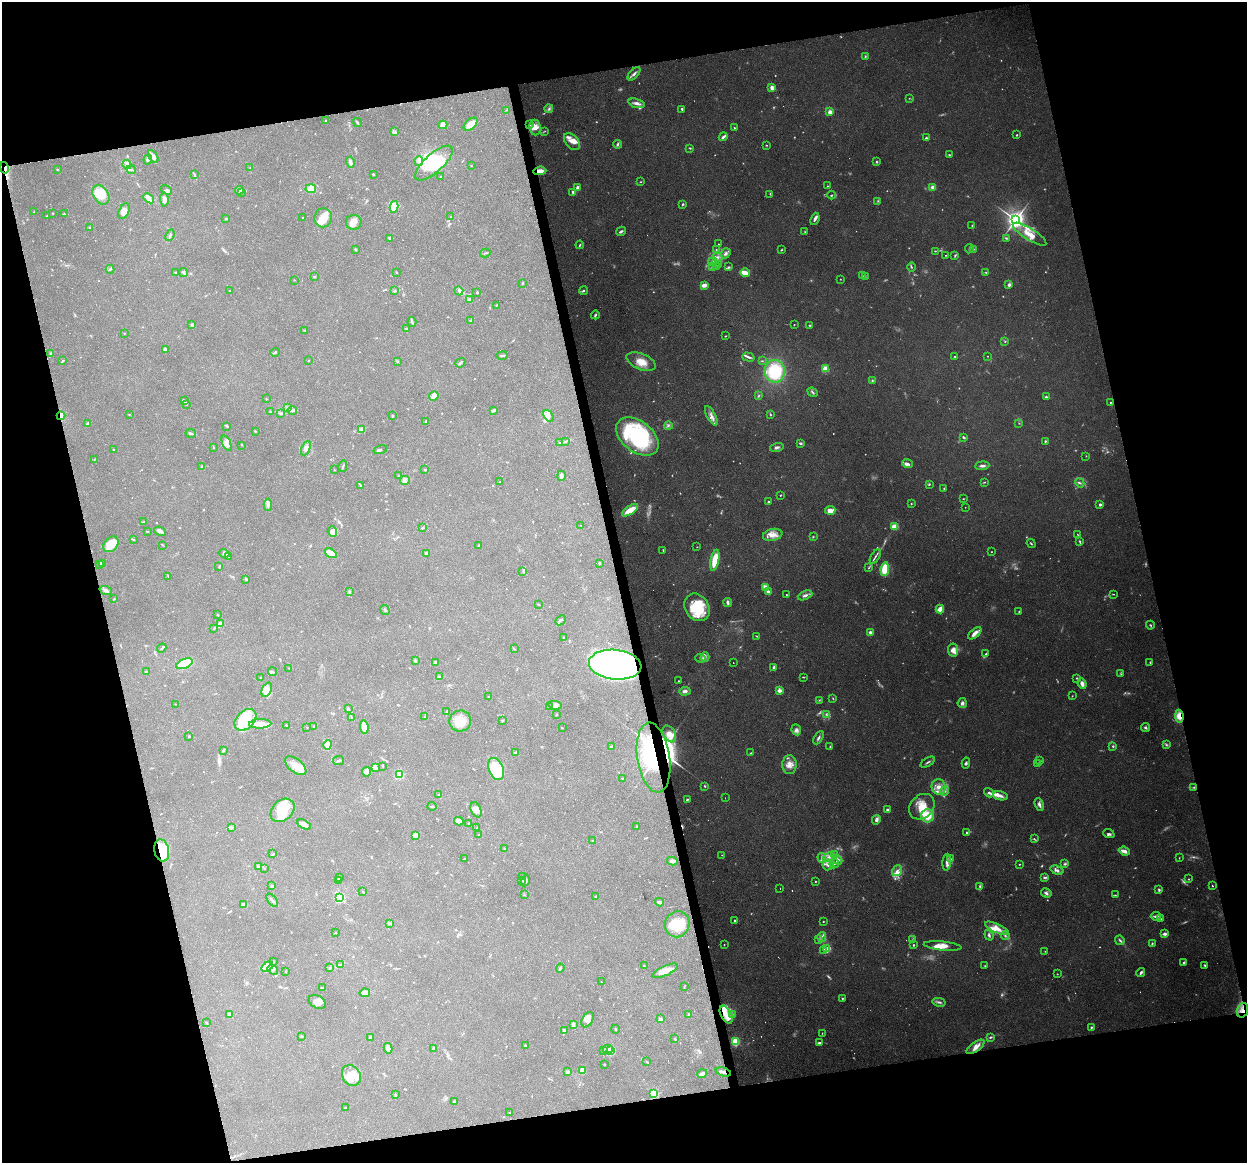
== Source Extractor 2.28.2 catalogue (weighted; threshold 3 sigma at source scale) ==
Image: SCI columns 1-4977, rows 85-4727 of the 4977 x 4761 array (HDU 1 of 3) = the unmasked area's bounding box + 8 px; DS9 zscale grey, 4 x 4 block average (1 PNG px = mean of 4 x 4 image px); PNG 1249 x 1165 px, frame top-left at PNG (2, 2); each listed source drawn as its Kron ellipse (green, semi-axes under 4 px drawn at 4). Shown black and unused: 28% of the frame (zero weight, under 2 of 3 exposures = <1% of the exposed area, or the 3 px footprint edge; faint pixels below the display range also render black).
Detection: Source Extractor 2.28.2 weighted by HDU 2 'WHT'. Background 0.148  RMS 0.0061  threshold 0.0276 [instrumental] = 3 sigma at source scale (4.5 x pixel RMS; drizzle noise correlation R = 1.50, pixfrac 1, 0.0396/0.0396 arcsec/px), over >= 5 px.
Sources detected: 946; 86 too faint to see at this stretch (4 x 4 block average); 20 inside a brighter object's white glare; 7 cosmic-ray / hot-pixel residue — neither listed nor drawn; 28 coinciding with a brighter row at this scale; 117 inside a brighter listed object's ellipse — not listed separately; of the other 688, all 500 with FLUX_AUTO >= 1.68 (the completeness limit of this list) listed and drawn (188 fainter detections not listed), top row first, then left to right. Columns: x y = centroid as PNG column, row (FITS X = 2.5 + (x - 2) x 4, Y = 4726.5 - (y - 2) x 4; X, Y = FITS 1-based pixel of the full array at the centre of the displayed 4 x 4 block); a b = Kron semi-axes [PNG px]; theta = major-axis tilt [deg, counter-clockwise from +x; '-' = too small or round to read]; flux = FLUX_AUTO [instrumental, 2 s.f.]
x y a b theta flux
865 56 3 2 - 3.9
634 74 8 3 46 13
772 88 2 2 - 34
909 98 2 2 - 2
637 103 8 3 -18 18
549 109 4 3 - 8.8
682 109 2 2 - 5.1
506 110 2 2 - 1.9
830 112 2 2 - 93
325 121 3 2 - 2.9
357 122 5 2 - 5.8
471 124 8 5 41 47
443 125 4 4 - 22
529 125 2 2 - 1.8
535 127 8 5 -83 35
734 128 3 2 - 4.4
545 131 2 2 - 2
394 132 4 3 - 11
1016 135 2 2 - 3.7
723 137 4 3 - 8.6
926 138 2 2 - 7.1
572 142 10 6 -49 31
617 144 4 2 - 6.7
766 145 2 2 - 2.5
690 148 3 2 - 3.5
949 155 3 2 - 3.1
153 156 7 3 -58 27
148 159 5 3 - 8
419 161 5 2 - 6.8
350 162 5 3 - 12
876 162 3 2 - 4.1
434 163 24 9 42 120
127 165 4 4 - 15
471 165 2 2 - 3.3
4 168 6 2 -77 9.5
250 168 2 2 - 2.2
57 169 2 2 - 2
131 170 5 2 - 4.1
540 171 6 4 6 30
373 174 2 2 - 3.1
194 175 2 2 - 2.3
441 176 2 2 - 2.4
640 182 2 2 - 2
827 186 2 2 - 2.1
933 187 3 3 - 16
578 188 4 3 - 20
311 189 5 4 - 33
166 190 6 4 -33 7.6
239 190 4 3 - 8
242 192 2 2 - 1.8
573 192 4 2 - 11
770 194 2 2 - 2.5
101 195 10 7 -56 81
832 195 4 2 - 2.6
149 198 6 3 -41 13
164 199 7 4 -84 13
878 201 3 2 - 3
682 204 3 2 - 4.3
394 207 6 4 78 20
124 211 8 5 66 27
34 212 2 2 - 2.1
53 213 2 2 - 2.8
64 214 2 2 - 2.1
47 216 2 2 - 2.7
303 217 2 2 - 1.9
450 217 2 2 - 1.7
323 218 10 8 76 44
226 219 2 2 - 2.3
815 219 6 2 68 11
1016 220 4 3 - 2600
354 222 8 7 - 31
972 226 2 2 - 2.5
90 227 3 3 - 4.2
621 231 5 3 - 7.4
805 232 3 2 - 3
1030 234 19 5 -32 65
170 235 6 2 68 7
389 238 3 2 - 5
1006 238 4 2 - 4.3
718 244 2 2 - 2.3
580 245 4 2 - 4.1
355 249 2 2 - 7
969 249 5 2 - 6.3
973 249 3 2 - 4.2
716 250 2 2 - 2.1
781 250 2 2 - 4.4
935 251 2 2 - 3.1
485 253 5 2 - 3.9
726 253 6 4 53 14
945 255 2 2 - 1.8
955 255 3 2 - 4.4
717 257 5 3 - 10
713 261 4 3 - 7.7
719 265 3 2 - 2.9
712 267 4 2 - 3.8
716 267 3 2 - 3.7
729 267 3 3 - 4.6
912 267 5 2 - 4.7
110 269 4 2 - 4.1
396 272 3 2 - 2.5
986 272 3 2 - 3.5
175 273 3 2 - 3.1
184 273 4 3 - 6.2
745 273 5 3 - 47
862 276 2 2 - 3.2
315 277 3 2 - 2.5
865 277 2 2 - 2.1
840 279 2 2 - 1.9
294 280 2 2 - 2
522 283 2 2 - 2.5
704 285 4 2 - 37
1009 285 4 3 - 10
230 291 2 2 - 3.1
395 291 3 2 - 3.6
459 291 4 3 - 9.7
583 291 4 2 - 6.5
477 292 2 2 - 5.6
469 299 3 2 - 10
496 306 2 2 - 2.2
595 315 4 2 - 6.6
471 321 3 2 - 6.1
412 322 5 2 - 5.7
192 325 3 3 - 4.4
794 325 2 2 - 1.8
809 325 3 2 - 3.2
407 329 2 2 - 2.4
305 330 2 2 - 2
124 333 2 2 - 2
725 336 2 2 - 3.1
1005 341 3 2 - 2.8
165 350 3 2 - 9.8
275 352 5 2 - 4.5
51 354 4 2 - 5
502 356 5 2 - 6
955 356 3 2 - 2.8
987 356 2 2 - 1.7
748 357 6 2 -17 10
63 360 3 2 - 2.7
308 361 2 2 - 2.2
397 361 3 2 - 3.9
762 361 3 2 - 2.7
641 362 15 7 -22 52
460 363 5 2 - 8.4
825 369 2 2 - 180
775 371 11 10 - 220
872 380 2 2 - 3.9
813 392 5 2 - 5.6
434 396 5 3 - 28
758 396 4 2 - 4.1
1046 397 3 2 - 6.2
266 399 2 2 - 1.7
184 401 3 2 - 4.5
1110 402 2 2 - 2.9
186 404 2 2 - 2.6
288 407 2 2 - 2.9
494 410 4 3 - 7.7
271 411 3 2 - 4.1
292 411 5 3 - 8.2
281 413 4 2 - 7.1
129 414 2 2 - 1.8
770 415 2 2 - 2.8
61 416 4 2 - 15
393 416 4 2 - 3.7
548 416 7 4 -54 22
711 416 11 3 -62 18
426 421 2 2 - 4.9
1019 423 2 2 - 1.7
88 424 3 2 - 15
668 425 4 2 - 5.5
227 426 3 2 - 3.9
362 430 4 2 - 5.6
255 431 2 2 - 2.3
191 433 5 2 - 8.5
637 437 24 15 -38 570
964 437 4 2 - 5.5
566 441 3 2 - 6.8
1045 441 3 2 - 4.8
560 442 2 2 - 1.7
226 443 8 4 -69 20
800 443 3 2 - 6.2
241 445 2 2 - 2.2
213 447 2 2 - 2.8
777 447 7 3 17 11
306 448 7 4 67 18
114 450 2 2 - 2.3
380 450 7 2 15 6.5
1086 456 2 2 - 1.7
94 459 3 2 - 2.7
907 464 5 4 - 12
202 466 3 2 - 4.6
343 466 5 2 - 4.4
982 466 7 2 5 13
334 470 2 2 - 2
425 470 2 2 - 6.2
399 475 2 2 - 2.4
561 476 5 3 - 16
405 480 5 2 - 7.1
500 482 2 2 - 1.7
984 482 4 2 - 3.1
1080 483 5 2 - 5.7
929 484 3 2 - 3.2
361 486 2 2 - 2.9
944 488 2 2 - 3.1
780 495 2 2 - 2.4
963 499 2 2 - 2.3
768 502 2 2 - 11
911 504 2 2 - 2.8
1100 504 2 2 - 27
268 505 6 2 88 7.6
965 507 2 2 - 1.8
630 510 9 3 32 79
830 510 5 3 - 33
144 522 3 2 - 2.9
581 525 2 2 - 1.9
895 526 4 3 - 56
423 528 3 2 - 3
147 531 3 2 - 2.2
160 531 6 3 -24 17
332 531 5 4 - 13
1078 534 3 2 - 2.3
773 535 10 6 11 33
813 537 2 2 - 3.3
134 539 3 2 - 2.5
1079 541 3 2 - 4.5
111 544 9 6 45 81
1031 544 5 2 - 3.5
162 545 2 2 - 1.8
479 545 2 2 - 3.7
697 547 2 2 - 1.9
663 550 2 2 - 3.7
991 552 2 2 - 1.7
331 553 6 4 -32 49
224 554 5 4 - 14
426 554 4 3 - 9.4
228 557 4 3 - 6.3
875 557 8 2 59 8
715 560 10 3 78 120
102 563 2 2 - 1.8
599 563 3 2 - 4
99 564 3 2 - 2.3
219 567 2 2 - 2.9
869 568 3 2 - 3.3
885 569 7 4 81 99
523 571 2 2 - 2.6
168 576 3 2 - 3
246 579 3 2 - 4.9
766 587 4 3 - 33
106 590 6 3 -19 11
349 591 4 2 - 4.6
768 592 3 3 - 16
1114 594 3 2 - 2.3
786 595 2 2 - 2.3
805 595 7 3 23 14
114 599 3 2 - 2.5
728 602 4 3 - 9.5
539 605 2 2 - 2.4
697 607 14 11 -56 170
940 609 4 3 - 41
385 610 5 2 - 5.9
1019 612 3 2 - 1.8
218 615 2 2 - 3.5
560 620 5 2 - 5.6
220 624 2 2 - 84
1150 625 4 2 - 3.6
214 628 4 2 - 2.7
870 632 2 2 - 18
975 633 8 3 42 26
757 636 3 2 - 3.7
563 637 2 2 - 3.3
162 648 5 2 - 5.3
514 649 2 2 - 1.8
953 650 6 5 - 31
986 654 3 2 - 3.3
705 657 5 3 - 9.4
700 658 5 3 - 9.1
415 661 3 3 - 5.6
436 662 3 2 - 10
1150 662 2 2 - 2.8
733 663 2 2 - 1.7
184 664 9 4 24 99
615 665 26 15 -6 1400
774 667 4 2 - 11
289 668 2 2 - 1.8
146 672 3 2 - 3.4
272 672 4 2 - 5.6
1121 674 2 2 - 2.7
261 677 2 2 - 1.8
439 677 3 2 - 2.6
803 677 4 2 - 2.9
1076 678 2 2 - 2
679 681 2 2 - 3.4
1082 684 5 3 - 19
267 690 8 4 66 26
685 691 5 3 - 15
779 691 4 3 - 19
489 696 2 2 - 2.4
1072 696 2 2 - 2
833 699 2 2 - 2.3
819 700 3 2 - 3.1
962 703 5 4 - 11
175 704 2 2 - 1.7
555 705 6 4 -9 27
550 707 3 2 - 2.8
348 709 2 2 - 1.9
447 712 3 2 - 3.2
556 714 3 2 - 2.2
826 715 3 2 - 4
1179 716 6 4 -81 40
351 717 2 2 - 2.3
425 717 3 2 - 2.5
245 720 12 8 44 75
503 720 2 2 - 3.5
460 721 11 10 - 70
260 724 11 4 2 33
286 725 2 2 - 2.8
314 726 2 2 - 2.5
307 727 2 2 - 1.7
364 727 7 3 -85 34
562 728 2 2 - 3.3
1145 728 4 3 - 7.2
796 730 5 4 - 14
669 734 9 6 -60 40
189 736 2 2 - 8.7
819 738 7 3 59 10
328 745 5 4 - 69
1166 745 3 3 - 5.2
612 746 4 2 - 4.8
1113 746 3 2 - 4.5
830 747 3 2 - 3.5
223 750 3 2 - 4.1
516 753 2 2 - 41
751 753 3 2 - 2.4
654 757 35 16 -81 370
338 761 6 3 8 6.9
1040 761 2 2 - 9.4
928 762 8 2 30 6.4
966 763 5 3 - 8
1038 763 4 2 - 2.7
789 765 9 7 88 32
296 766 12 6 -39 40
383 766 2 2 - 2.4
376 767 4 3 - 21
496 769 11 7 -67 150
367 772 5 4 - 18
399 774 2 2 - 270
622 778 3 2 - 2.5
705 786 3 2 - 3.4
939 787 8 7 - 32
1193 787 4 2 - 4
944 791 5 3 - 11
989 793 5 3 - 9.6
439 795 2 2 - 5.7
1000 796 7 3 -13 15
725 798 2 2 - 1.7
687 799 2 2 - 8.9
1039 805 6 3 -67 14
432 806 4 2 - 4.2
922 807 14 11 43 70
283 810 13 10 43 80
476 810 8 5 -67 22
887 810 2 2 - 7.5
927 816 6 6 - 83
876 820 5 3 - 13
459 821 5 3 - 25
469 823 2 2 - 3.7
304 824 8 3 -27 28
636 826 2 2 - 3.1
231 828 3 2 - 5
477 828 2 2 - 2.1
967 833 2 2 - 9.6
1109 834 6 2 -20 7.3
415 835 4 3 - 26
479 835 4 2 - 1.9
1034 839 3 2 - 4.3
593 841 2 2 - 7.2
504 848 2 2 - 2.4
162 850 11 7 -79 200
1124 851 5 2 - 26
273 854 4 2 - 5.5
722 855 2 2 - 2
835 855 4 2 - 5.3
828 857 6 3 38 12
822 858 5 2 - 7.9
1179 858 3 2 - 2.2
464 859 3 2 - 3.1
951 859 4 2 - 3.9
837 860 5 4 - 13
672 861 5 4 - 15
947 862 8 3 87 16
834 864 5 2 - 6.9
1019 864 2 2 - 2.5
1065 864 4 3 - 5.5
828 865 5 5 - 19
258 867 3 2 - 4.4
264 868 3 2 - 1.9
1057 870 7 3 -19 11
897 871 6 4 54 17
339 877 2 2 - 15
522 877 3 2 - 3.8
1045 878 4 2 - 6.7
1189 879 2 2 - 2.1
338 881 3 2 - 3
521 881 3 2 - 3.1
525 881 6 4 65 10
815 881 2 2 - 2.7
1212 885 3 2 - 2.8
272 886 4 2 - 4.2
980 886 3 2 - 4.3
780 889 2 2 - 1.7
1159 890 4 2 - 6.6
363 892 3 2 - 3.2
1046 893 5 3 - 10
524 895 3 2 - 2.3
1115 895 2 2 - 1.9
596 897 3 2 - 4.7
340 898 2 2 - 330
272 900 8 2 -53 7.2
659 902 4 3 - 9.5
244 905 4 3 - 15
1156 916 5 2 - 12
1161 919 2 2 - 2.8
735 921 2 2 - 5.7
823 921 2 2 - 3
390 923 3 2 - 7.7
677 924 13 12 - 96
997 928 13 4 -25 35
335 933 2 2 - 1.7
1164 934 3 2 - 12
989 935 5 3 - 8.5
1005 936 4 3 - 6.4
822 937 5 2 - 8.1
913 939 3 2 - 5.6
819 940 3 2 - 4
1120 940 5 2 - 6.8
1152 943 3 2 - 3.8
724 944 2 2 - 3
913 945 2 2 - 5.1
943 946 19 4 -5 42
827 949 4 3 - 10
823 950 4 2 - 5.3
1045 951 2 2 - 1.9
273 961 3 2 - 3.1
1184 963 2 2 - 17
340 965 3 2 - 3.4
1205 965 3 2 - 6.3
644 966 2 2 - 2.4
985 966 3 2 - 2.9
267 967 6 4 31 30
330 968 3 2 - 4.7
560 968 4 2 - 6.1
273 970 5 2 - 6
286 971 2 2 - 2.2
665 971 14 5 24 45
1141 973 5 2 - 7.1
1057 974 2 2 - 1.9
602 982 2 2 - 2.6
684 986 2 2 - 2.5
323 987 3 2 - 2.5
365 993 5 3 - 11
842 998 2 2 - 4
317 1002 9 6 -30 31
939 1002 7 2 -13 8.6
1243 1010 7 5 71 23
732 1014 3 3 - 6.1
230 1015 4 2 - 23
688 1015 2 2 - 1.9
726 1015 10 5 -61 72
660 1019 2 2 - 10
588 1020 8 5 58 20
206 1023 3 2 - 3.1
573 1025 3 2 - 14
1091 1027 3 3 - 4
615 1029 4 2 - 3.1
564 1030 3 2 - 8.7
822 1033 3 2 - 2
301 1036 3 2 - 5.7
370 1037 3 2 - 6.2
991 1037 4 2 - 5.5
674 1039 3 2 - 2.8
735 1041 2 2 - 290
819 1043 4 2 - 4.7
525 1045 3 2 - 3.6
975 1047 10 4 35 29
388 1048 5 4 - 17
434 1048 3 2 - 6.1
608 1049 5 3 - 9.8
611 1050 4 3 - 99
604 1051 2 2 - 2.9
647 1062 3 2 - 5.3
604 1065 2 2 - 3
582 1070 3 2 - 38
567 1072 3 2 - 12
723 1072 8 3 -17 19
702 1074 5 2 - 18
351 1075 11 9 -59 58
654 1093 2 2 - 290
395 1095 4 2 - 3.9
454 1101 3 2 - 4.1
345 1108 2 2 - 1.8
510 1112 3 2 - 2.8
Overlapping masked pixels (flux is a lower limit): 10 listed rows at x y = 4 168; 540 171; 61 416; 615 665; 1179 716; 654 757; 162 850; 1243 1010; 726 1015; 723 1072
Diffuse or blended objects may show on this block-average render without a row.